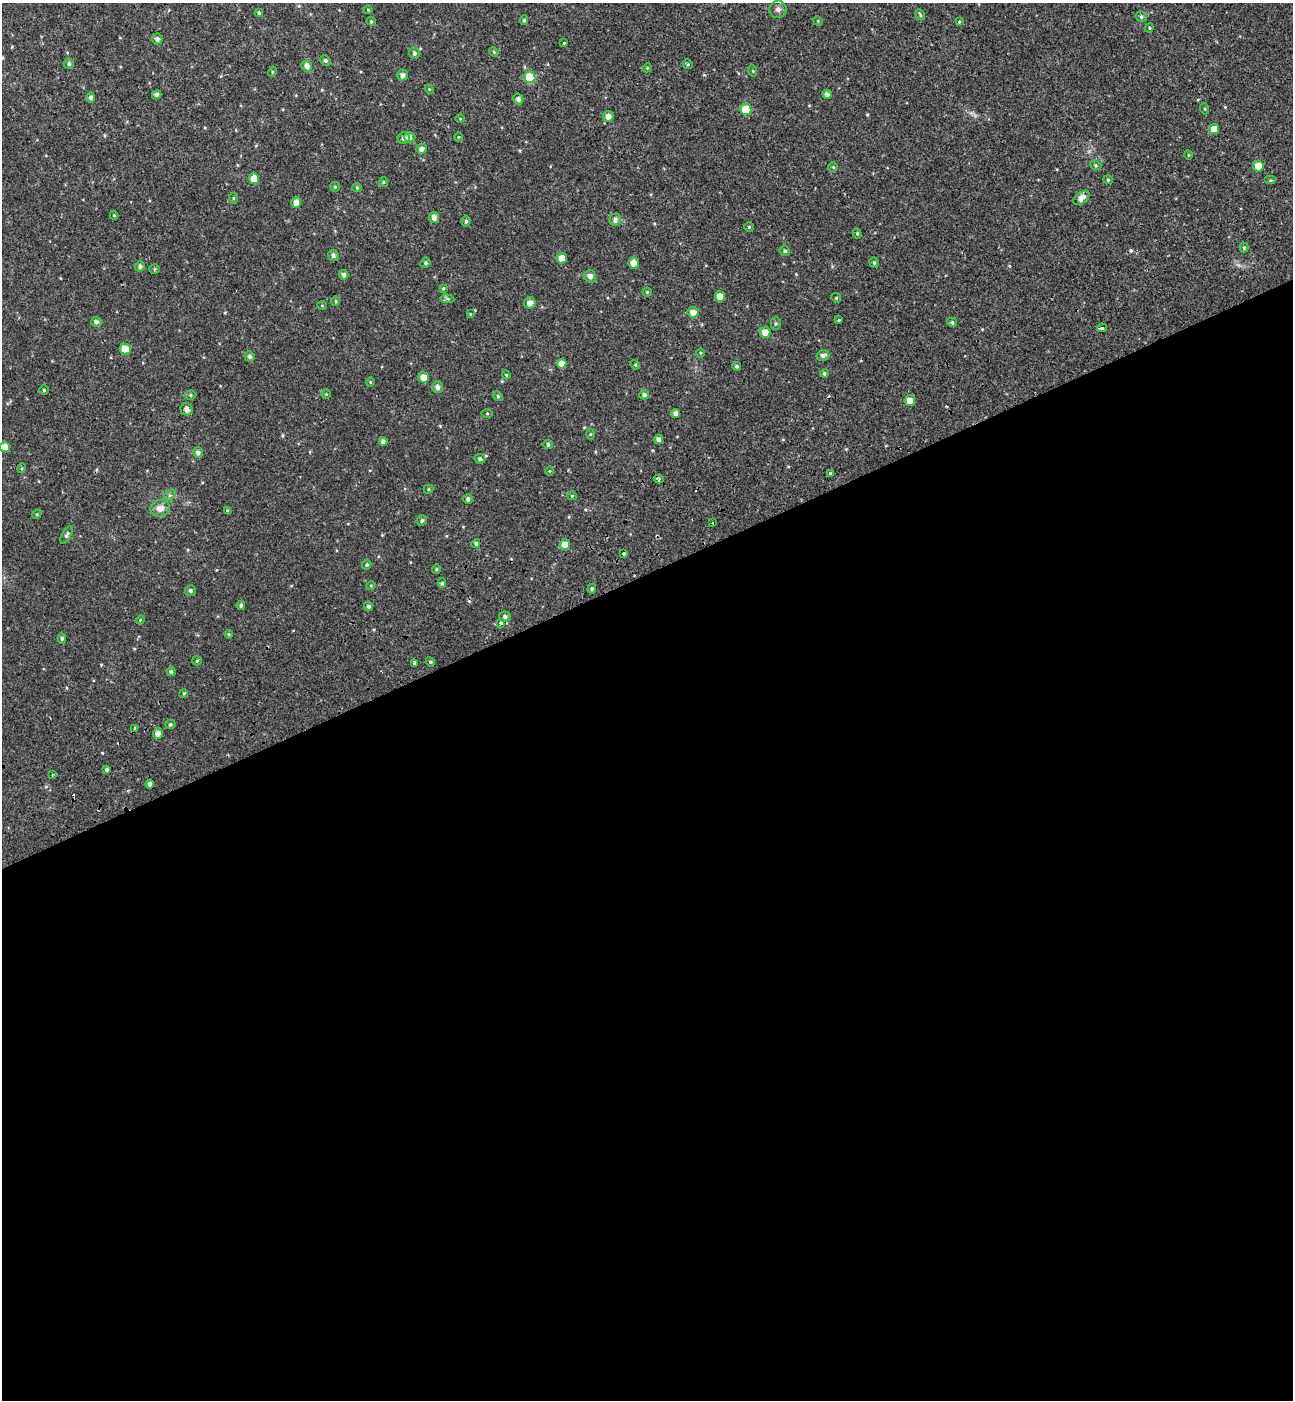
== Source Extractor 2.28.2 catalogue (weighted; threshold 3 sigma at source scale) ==
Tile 15 of 4 x 4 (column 3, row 4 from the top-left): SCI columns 2815-4105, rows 102-1499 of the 5576 x 5797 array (HDU 1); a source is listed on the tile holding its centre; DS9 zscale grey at full resolution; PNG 1295 x 1402 px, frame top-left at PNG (2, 3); each listed source drawn as its Kron ellipse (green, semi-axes under 4 px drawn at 4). Shown black and unused: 59% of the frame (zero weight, under 2 of 3 exposures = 6% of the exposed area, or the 3 px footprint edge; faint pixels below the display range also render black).
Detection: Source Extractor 2.28.2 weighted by HDU 2 'WHT'; one run over the whole footprint, this tile lists its part. Background 0.0199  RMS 0.008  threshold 0.036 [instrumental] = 3 sigma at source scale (4.5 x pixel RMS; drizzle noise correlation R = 1.50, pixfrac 1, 0.0396/0.0396 arcsec/px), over >= 5 px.
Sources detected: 160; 8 cosmic-ray / hot-pixel residue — neither listed nor drawn; the other 152 listed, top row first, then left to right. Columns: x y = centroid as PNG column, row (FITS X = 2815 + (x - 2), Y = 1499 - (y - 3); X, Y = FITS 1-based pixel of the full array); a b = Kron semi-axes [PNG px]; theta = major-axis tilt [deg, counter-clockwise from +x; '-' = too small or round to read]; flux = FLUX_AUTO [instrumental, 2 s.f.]
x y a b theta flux
778 9 9 8 - 2.9
368 10 4 4 - 0.72
259 13 4 4 - 1.1
920 15 6 3 -64 1.1
1141 16 5 5 - 2
524 20 5 4 - 1.1
371 21 4 4 - 0.83
818 21 5 4 - 0.68
959 22 4 4 - 0.76
1149 28 4 4 - 0.95
157 39 5 5 - 2.6
564 43 3 3 - 2.7
494 52 5 4 - 0.79
414 53 6 5 - 1.9
325 61 5 4 - 1.6
69 64 5 5 - 1.7
688 64 5 4 - 0.99
307 66 5 5 - 3.6
647 68 4 3 - 0.67
753 71 6 3 -72 0.85
272 72 5 3 - 0.77
402 75 5 5 - 3
530 77 6 5 - 26
429 89 5 4 - 0.83
827 94 4 4 - 2.6
157 95 5 4 - 2.4
91 97 5 4 - 2.1
518 99 5 5 - 2.4
1205 109 5 3 - 0.74
746 110 5 5 - 20
608 116 5 5 - 4.5
460 119 5 3 - 0.63
1214 129 5 5 - 8.4
410 137 5 5 - 3
458 137 4 3 - 0.6
404 138 6 5 - 2.9
421 149 5 5 - 3
1188 155 4 3 - 0.58
1096 165 6 4 -23 1.1
1258 166 5 5 - 9.8
833 167 4 4 - 0.88
254 179 5 5 - 13
1108 180 4 4 - 0.88
1270 180 6 4 0 1.2
383 182 5 4 - 0.91
335 187 5 5 - 0.94
357 188 5 4 - 0.93
233 198 5 3 - 0.71
1082 198 9 5 37 5.3
296 202 5 5 - 4.3
114 215 4 4 - 0.71
434 217 5 5 - 3.7
615 220 6 5 - 3
466 221 5 4 - 1.3
749 227 5 4 - 1
857 234 5 4 - 0.98
1244 247 5 4 - 0.99
785 251 5 5 - 1.5
333 255 5 5 - 2.2
562 258 5 5 - 8.5
425 263 5 5 - 1.3
634 263 5 5 - 5.4
874 263 5 4 - 1.2
140 266 5 5 - 2.2
154 269 5 4 - 1
344 275 4 4 - 2.6
590 276 6 6 - 3.1
443 288 4 3 - 0.7
647 292 4 4 - 0.94
720 296 5 5 - 6.7
836 298 5 4 - 0.96
447 299 7 3 -8 1.2
336 301 5 3 - 0.72
530 303 6 5 - 4.3
322 306 5 3 - 0.56
693 312 5 5 - 5.2
470 314 4 4 - 0.62
839 320 4 3 - 0.91
96 322 5 5 - 2.3
952 322 5 4 - 1.6
776 323 6 5 - 1.3
1102 328 5 3 - 3.6
765 332 5 5 - 6.2
125 349 5 5 - 11
700 353 4 3 - 0.73
823 355 6 5 - 2.5
249 357 5 5 - 1.8
562 364 5 4 - 6.4
635 365 5 4 - 0.83
737 366 4 4 - 1.3
824 373 4 4 - 1.3
506 375 4 4 - 0.91
424 378 5 5 - 8.8
370 382 5 3 - 0.7
438 387 6 5 - 2.9
44 390 4 4 - 1.1
326 394 4 4 - 0.81
190 395 5 5 - 1.2
644 395 5 4 - 2
498 396 5 4 - 1.2
910 401 5 5 - 5.8
187 409 6 6 - 3.5
487 413 5 4 - 0.83
676 413 4 4 - 3.4
590 434 5 3 - 0.71
659 439 5 4 - 3
383 441 4 4 - 2.8
548 444 5 4 - 1.8
5 447 5 5 - 7
198 452 5 5 - 2.7
480 459 5 5 - 1.7
22 468 5 3 - 0.71
550 471 5 3 - 0.68
830 473 4 3 - 2.9
659 479 5 4 - 1.5
428 489 5 4 - 0.97
170 495 6 5 - 1.5
572 496 5 4 - 0.86
468 499 5 4 - 2.2
160 508 9 8 - 5.9
227 511 4 3 - 1.2
37 514 5 4 - 0.74
422 520 5 5 - 1.6
713 523 3 3 - 1.7
67 535 10 4 60 2
476 544 4 4 - 1.5
565 545 5 5 - 7
624 554 3 3 - 2.7
367 565 5 4 - 1.2
436 569 5 4 - 1.1
442 583 5 4 - 1.3
371 585 5 3 - 0.71
592 589 5 4 - 1.2
190 590 5 5 - 1.9
241 605 4 4 - 1.5
369 606 5 4 - 1.8
505 617 5 5 - 2.1
140 620 4 3 - 0.63
501 623 4 3 - 11
229 634 4 4 - 0.8
62 639 5 4 - 1.6
197 661 5 4 - 0.93
430 662 5 4 - 0.96
414 664 4 3 - 1.1
171 672 5 4 - 1.7
184 693 4 3 - 0.91
170 724 5 4 - 1.4
135 728 4 3 - 2.8
158 733 5 5 - 3.6
107 770 4 3 - 1.8
52 775 4 2 - 0.59
150 784 4 4 - 2.5